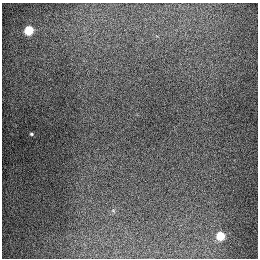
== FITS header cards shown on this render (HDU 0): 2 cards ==
NAXIS1  =                  256
NAXIS2  =                  256

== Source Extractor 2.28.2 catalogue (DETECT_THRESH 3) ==
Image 256 x 256 px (HDU 0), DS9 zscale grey, 1 PNG px = 1 image px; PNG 260 x 260 px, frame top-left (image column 1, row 256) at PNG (2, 3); no overlay
Background 1280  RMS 26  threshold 79.2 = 3 sigma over >= 5 px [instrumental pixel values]
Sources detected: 3; all 3 listed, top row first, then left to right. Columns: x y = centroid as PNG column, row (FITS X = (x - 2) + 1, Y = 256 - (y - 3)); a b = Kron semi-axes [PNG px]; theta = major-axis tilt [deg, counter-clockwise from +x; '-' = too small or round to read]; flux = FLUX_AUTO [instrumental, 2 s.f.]
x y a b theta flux
29 30 5 5 - 90000
31 134 4 3 - 2200
220 236 5 5 - 69000